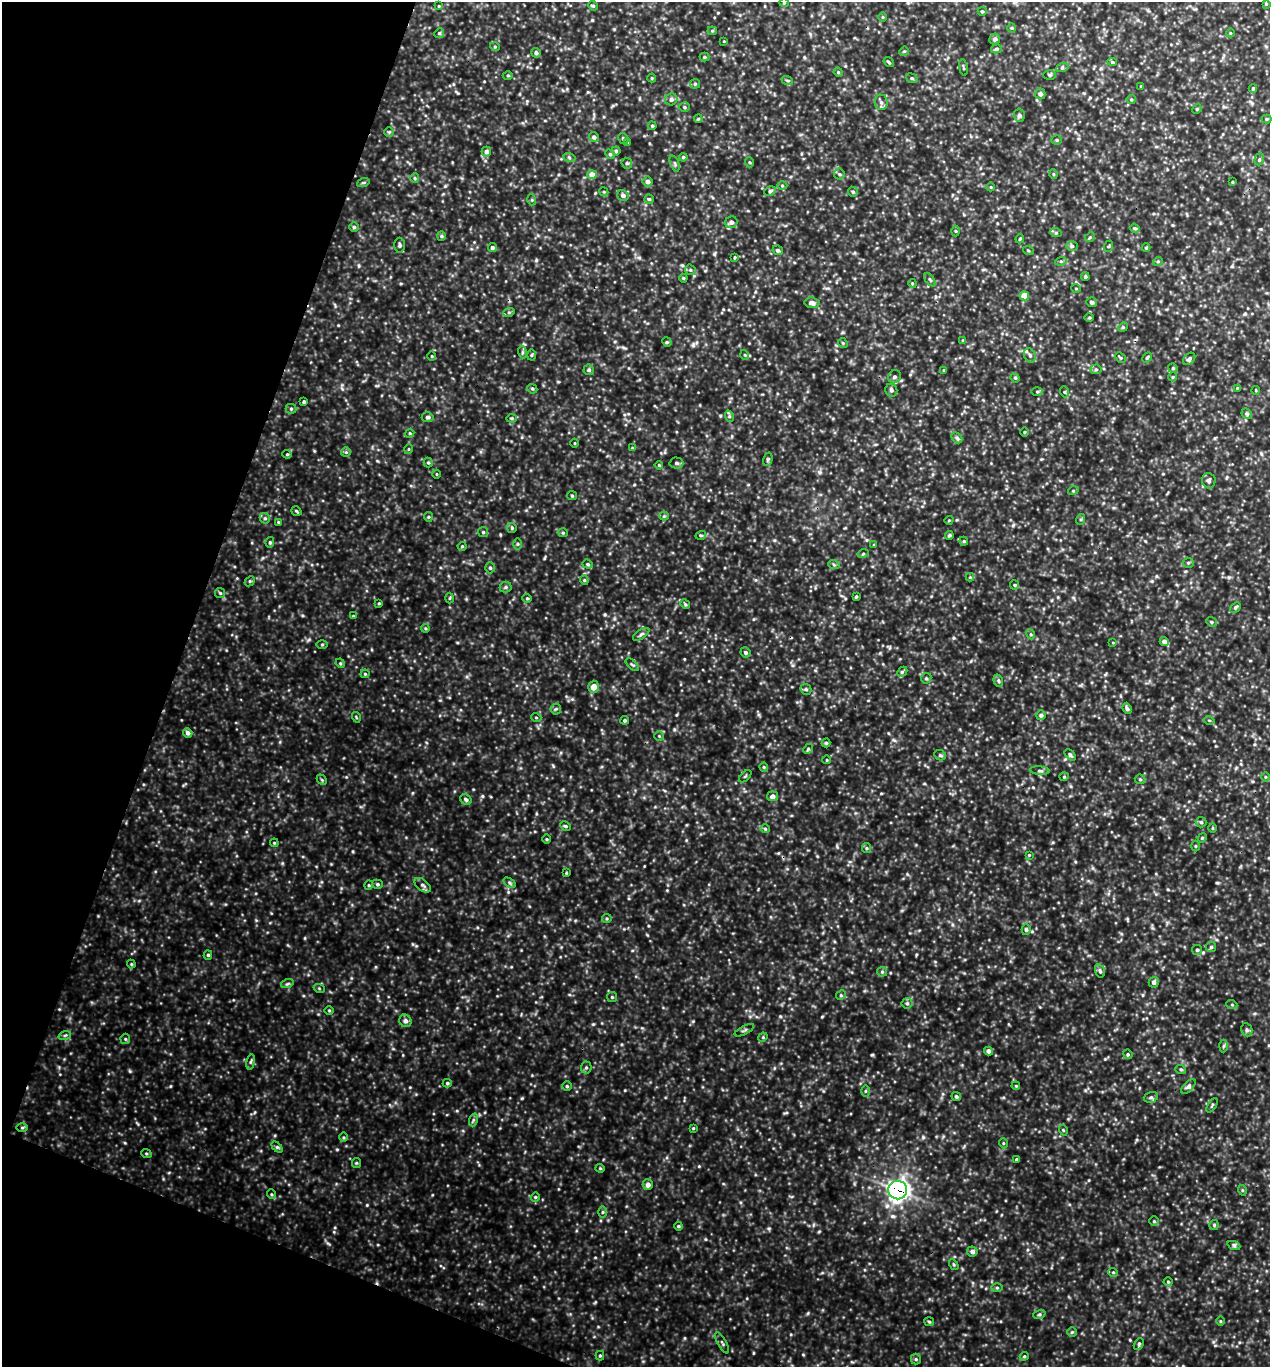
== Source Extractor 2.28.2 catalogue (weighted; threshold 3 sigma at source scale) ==
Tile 9 of 4 x 4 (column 1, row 3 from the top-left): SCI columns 137-1404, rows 1370-2734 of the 5501 x 5490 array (HDU 1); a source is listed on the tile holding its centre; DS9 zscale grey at full resolution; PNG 1272 x 1369 px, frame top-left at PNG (2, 2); each listed source drawn as its Kron ellipse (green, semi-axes under 4 px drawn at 4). Shown black and unused: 18% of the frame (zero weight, under 3 of 5 exposures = <1% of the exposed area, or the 3 px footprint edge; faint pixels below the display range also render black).
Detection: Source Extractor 2.28.2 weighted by HDU 2 'WHT'; one run over the whole footprint, this tile lists its part. Background 0.693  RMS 0.12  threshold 0.519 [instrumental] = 3 sigma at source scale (4.5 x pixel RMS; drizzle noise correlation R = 1.50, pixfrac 1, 0.05/0.05 arcsec/px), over >= 5 px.
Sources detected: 306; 1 inside a brighter listed object's ellipse — not listed separately; the other 305 listed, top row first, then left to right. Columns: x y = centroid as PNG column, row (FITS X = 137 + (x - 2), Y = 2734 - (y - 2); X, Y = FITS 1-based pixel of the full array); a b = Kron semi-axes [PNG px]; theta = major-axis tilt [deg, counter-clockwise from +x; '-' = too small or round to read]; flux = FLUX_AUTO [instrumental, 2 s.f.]
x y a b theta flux
784 3 5 4 - 12
1266 4 3 3 - 12
439 6 4 3 - 9.1
593 6 5 4 - 18
982 11 4 4 - 14
882 17 5 3 - 11
1012 28 4 4 - 13
712 31 5 4 - 13
439 33 5 4 - 16
1230 33 4 3 - 9.3
995 39 5 5 - 27
724 41 4 2 - 7.6
495 47 5 3 - 11
996 49 5 4 - 18
904 51 5 4 - 12
536 53 5 4 - 31
704 57 5 4 - 15
889 62 5 3 - 15
1112 62 5 4 - 15
963 68 8 2 -80 13
1062 68 6 4 19 18
838 72 5 3 - 12
508 75 5 3 - 12
1050 75 6 5 - 18
652 78 4 4 - 11
912 78 6 4 -22 18
787 80 6 3 -19 14
695 84 5 4 - 14
1141 86 3 3 - 9.5
1253 88 4 3 - 17
1040 94 5 5 - 37
671 99 6 6 - 35
1131 99 4 4 - 13
881 102 7 6 - 36
684 107 5 4 - 16
1197 109 5 4 - 14
1019 115 6 5 - 28
698 119 4 3 - 11
1267 119 5 4 - 14
652 126 4 3 - 14
389 132 5 5 - 14
594 137 5 5 - 30
623 138 6 4 -58 20
1057 140 5 4 - 16
627 143 4 3 - 16
616 151 4 4 - 17
486 152 5 4 - 45
610 154 5 4 - 16
569 157 6 4 -20 17
683 157 4 3 - 13
1259 159 6 4 70 18
749 162 5 3 - 12
627 163 6 5 - 19
675 163 8 3 -69 15
839 174 5 5 - 19
1053 174 5 3 - 10
592 175 5 4 - 120
415 178 5 4 - 15
648 181 5 5 - 50
1232 182 4 2 - 8.2
363 183 6 4 19 15
782 185 5 3 - 13
991 187 4 3 - 10
770 191 6 4 28 20
604 192 5 3 - 13
853 192 5 4 - 17
623 195 6 5 - 36
649 199 5 4 - 15
532 200 5 3 - 13
731 222 6 6 - 47
354 227 4 4 - 20
1135 228 5 4 - 15
956 231 5 3 - 12
1056 233 6 4 -18 14
441 236 5 4 - 15
1090 237 5 4 - 13
1020 239 4 3 - 13
399 245 7 5 -90 25
1072 246 6 5 - 20
1109 246 6 3 70 12
492 248 4 4 - 27
1146 248 4 4 - 12
778 250 5 4 - 26
1028 250 5 3 - 11
735 257 4 3 - 11
1061 261 6 3 17 15
1158 261 5 3 - 13
690 270 5 5 - 16
1085 277 4 4 - 18
683 278 4 4 - 12
930 280 7 3 -55 16
912 283 4 3 - 11
1076 288 5 3 - 8.3
1024 296 4 4 - 180
1091 302 5 5 - 24
812 303 7 5 -9 54
509 312 6 3 18 15
1089 318 5 3 - 13
1123 327 5 4 - 12
963 340 4 3 - 11
667 342 5 4 - 13
843 343 5 4 - 14
522 352 6 4 -73 17
531 355 5 3 - 12
745 355 5 3 - 10
1030 355 7 5 -69 32
432 356 5 3 - 9.3
1120 357 6 3 -45 12
1147 358 5 3 - 16
1189 359 7 5 46 27
1173 368 5 4 - 16
1096 369 5 5 - 18
589 370 5 5 - 22
944 370 4 3 - 10
894 377 7 6 - 25
1173 377 4 4 - 12
1015 378 5 4 - 14
1237 388 3 3 - 8.4
532 389 5 4 - 18
891 390 6 6 - 26
1256 390 4 3 - 8.6
1037 391 5 3 - 15
1065 392 6 3 -70 14
304 402 3 3 - 18
291 409 5 5 - 17
1247 414 6 4 -47 17
729 416 6 3 -72 16
428 417 6 5 - 26
512 418 5 4 - 12
1024 432 5 3 - 12
410 433 4 3 - 11
957 438 6 4 -46 21
575 443 4 3 - 8.9
632 448 4 4 - 10
409 449 5 3 - 9.2
346 452 5 5 - 16
287 454 4 4 - 12
768 459 7 4 75 19
428 462 5 4 - 15
676 463 7 5 -2 26
659 465 4 3 - 11
436 474 4 3 - 8.4
1209 481 8 6 -85 31
1073 491 5 3 - 12
572 496 5 4 - 13
296 511 5 3 - 14
664 516 4 4 - 14
428 517 5 4 - 14
265 518 5 5 - 19
1081 519 5 3 - 14
949 520 4 3 - 9.5
278 522 4 3 - 10
512 528 5 4 - 15
483 532 5 5 - 17
563 533 5 4 - 12
701 535 5 3 - 13
949 535 4 3 - 14
964 541 4 4 - 14
270 542 5 4 - 18
517 544 5 4 - 15
874 545 4 4 - 12
462 546 4 4 - 12
863 554 5 3 - 12
1188 563 5 5 - 16
588 564 5 4 - 15
834 565 6 4 -20 15
490 568 5 4 - 17
970 577 4 4 - 11
584 580 4 4 - 14
250 581 6 4 43 15
1015 585 4 4 - 13
506 587 6 5 - 22
220 593 5 5 - 16
856 597 4 3 - 14
449 598 5 3 - 11
527 598 4 4 - 14
379 603 3 3 - 11
685 604 5 4 - 16
1235 607 6 4 42 19
353 616 3 3 - 9.3
1211 622 5 4 - 17
425 628 4 3 - 12
641 634 9 4 34 25
1031 634 5 4 - 15
1164 641 5 4 - 55
1113 643 4 2 - 7.3
322 644 6 4 1 12
745 652 5 5 - 23
340 663 5 4 - 13
632 665 8 3 -44 15
902 672 6 4 44 18
365 674 4 4 - 13
926 678 5 5 - 19
998 681 6 4 -71 21
593 687 6 5 - 100
806 689 6 5 - 18
1127 708 6 4 -67 27
556 709 5 5 - 18
1041 715 5 4 - 27
356 717 5 3 - 10
536 717 5 3 - 9.8
625 720 4 4 - 18
1209 720 5 3 - 10
188 733 5 4 - 39
659 736 5 5 - 15
826 743 4 4 - 16
808 749 5 4 - 15
940 755 6 5 - 19
1070 755 7 3 -45 17
827 760 4 2 - 8.6
764 767 4 4 - 11
1040 771 10 4 -5 25
745 776 7 3 45 12
1064 777 4 4 - 13
1265 777 5 3 - 11
1140 779 5 5 - 15
322 780 6 4 -47 16
773 796 5 5 - 43
466 800 6 5 - 23
1201 822 5 5 - 20
566 826 5 4 - 18
1213 828 4 3 - 9.4
765 829 4 4 - 15
1202 838 5 3 - 12
547 839 5 3 - 12
274 843 4 3 - 11
1195 846 5 3 - 12
866 848 5 4 - 15
1029 855 4 4 - 11
566 873 4 3 - 10
510 883 7 4 -32 19
377 884 5 4 - 18
369 885 4 4 - 13
423 885 9 5 -38 31
607 918 5 4 - 14
1026 930 5 4 - 18
1211 947 5 5 - 22
1197 950 5 5 - 21
208 955 5 4 - 17
131 964 4 4 - 12
1100 971 6 5 - 23
882 972 5 5 - 16
1154 982 5 5 - 36
287 984 6 4 19 17
319 988 5 3 - 11
841 995 5 4 - 14
612 997 5 5 - 15
907 1003 5 5 - 19
1232 1005 5 3 - 12
329 1010 5 3 - 10
405 1021 6 6 - 46
744 1030 11 3 27 20
1247 1030 6 5 - 23
65 1035 6 4 19 16
763 1037 5 4 - 12
125 1039 5 5 - 15
1224 1046 6 4 87 17
988 1051 4 4 - 53
1128 1054 5 4 - 14
251 1062 8 4 81 22
586 1068 6 5 - 19
1181 1070 5 3 - 14
447 1083 4 4 - 16
567 1086 5 4 - 16
1016 1086 4 3 - 11
1188 1087 9 4 45 27
865 1091 5 3 - 12
956 1096 5 4 - 19
1151 1097 7 5 17 23
1212 1105 8 3 57 14
473 1120 6 4 72 20
22 1128 6 4 1 15
693 1128 4 4 - 11
1063 1130 5 3 - 10
343 1137 5 3 - 13
1003 1143 5 3 - 11
277 1147 6 4 -44 18
146 1153 5 3 - 12
1017 1159 4 4 - 17
356 1163 5 4 - 13
600 1168 4 4 - 12
648 1185 5 5 - 54
898 1190 9 9 - 4400
1242 1190 5 3 - 12
271 1194 5 3 - 12
535 1197 4 4 - 13
603 1212 6 4 89 17
1154 1221 5 4 - 14
1214 1225 5 5 - 15
678 1226 4 4 - 13
1234 1246 7 4 -20 19
972 1251 5 5 - 38
954 1265 6 3 -58 13
1113 1272 5 3 - 11
1168 1282 4 4 - 13
997 1288 6 4 -1 15
1039 1314 6 4 20 16
1220 1321 5 3 - 11
929 1322 5 4 - 15
1072 1332 5 5 - 15
722 1343 12 2 -60 16
1139 1344 6 4 61 19
600 1356 5 4 - 13
1024 1356 4 4 - 12
916 1359 5 5 - 17
Overlapping masked pixels (flux is a lower limit): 1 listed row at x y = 898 1190
Unlisted compact peaks at least as high as the median listed source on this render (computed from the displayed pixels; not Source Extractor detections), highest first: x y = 367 1205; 872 1055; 923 1137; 822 1017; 699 1166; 1217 883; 625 1090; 769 1228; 593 1024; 595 1302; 536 260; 125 1143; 808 1313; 714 254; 553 766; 780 1016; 256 920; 693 1021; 413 944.